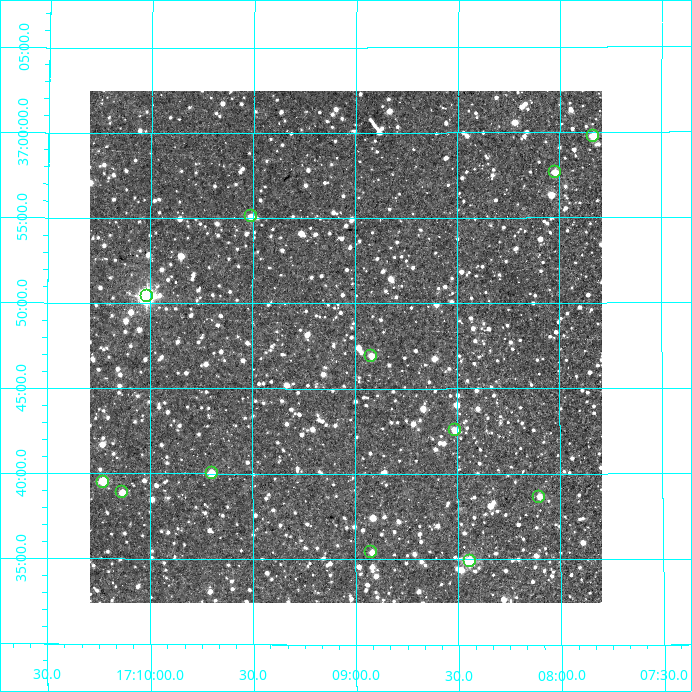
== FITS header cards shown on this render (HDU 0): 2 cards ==
NAXIS1  =                  512
NAXIS2  =                  512

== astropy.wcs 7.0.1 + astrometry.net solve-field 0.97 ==
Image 512 x 512 px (HDU 0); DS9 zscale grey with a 90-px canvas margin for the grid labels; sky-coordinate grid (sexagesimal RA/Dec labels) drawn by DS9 from the SOLVED WCS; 12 Tycho-2 reference stars matched to detected sources circled (green)
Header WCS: RA---TAN/DEC--TAN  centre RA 17:09:03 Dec +36:47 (257.26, +36.79 deg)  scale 3.52 arcsec/px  FOV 30.0' x 30.0'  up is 0 deg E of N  parity normal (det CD < 0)
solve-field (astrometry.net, Tycho-2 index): VERIFIED the header's WCS against the Tycho-2 star catalogue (verified at 2 index scales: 10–12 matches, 0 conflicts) and refined it, rather than solving blind
Solved WCS: RA---TAN-SIP/DEC--TAN-SIP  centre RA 17:09:03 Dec +36:47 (257.26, +36.79 deg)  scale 3.52 arcsec/px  FOV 30.0' x 30.0'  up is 0 deg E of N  parity normal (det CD < 0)
The solver's refit moves the header's centre by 2.5 arcsec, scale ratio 1.001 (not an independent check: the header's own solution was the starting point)
Tycho-2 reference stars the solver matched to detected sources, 12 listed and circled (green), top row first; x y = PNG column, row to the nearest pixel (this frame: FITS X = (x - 90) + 1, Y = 512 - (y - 91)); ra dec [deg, ICRS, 3 dp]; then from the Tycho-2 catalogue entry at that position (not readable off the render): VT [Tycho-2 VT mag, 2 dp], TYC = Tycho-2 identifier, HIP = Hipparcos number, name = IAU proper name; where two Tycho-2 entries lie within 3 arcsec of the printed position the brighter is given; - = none
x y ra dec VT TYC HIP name
593 136 256.959 +36.996 11.44 2603-341-1 - -
555 172 257.006 +36.961 12.27 2603-290-1 - -
251 216 257.377 +36.918 12.01 2603-992-1 - -
147 296 257.504 +36.840 9.16 2603-1370-1 83979 -
371 356 257.230 +36.782 11.75 2603-397-1 - -
455 430 257.128 +36.709 13.10 2603-453-1 - -
212 473 257.424 +36.667 11.26 2603-769-1 - -
103 482 257.556 +36.659 10.97 2603-989-1 - -
122 492 257.533 +36.648 11.95 2603-1526-1 - -
539 497 257.026 +36.644 12.45 2603-516-1 - -
371 552 257.230 +36.590 12.40 2603-460-1 - -
470 561 257.111 +36.582 10.69 2603-450-1 - -